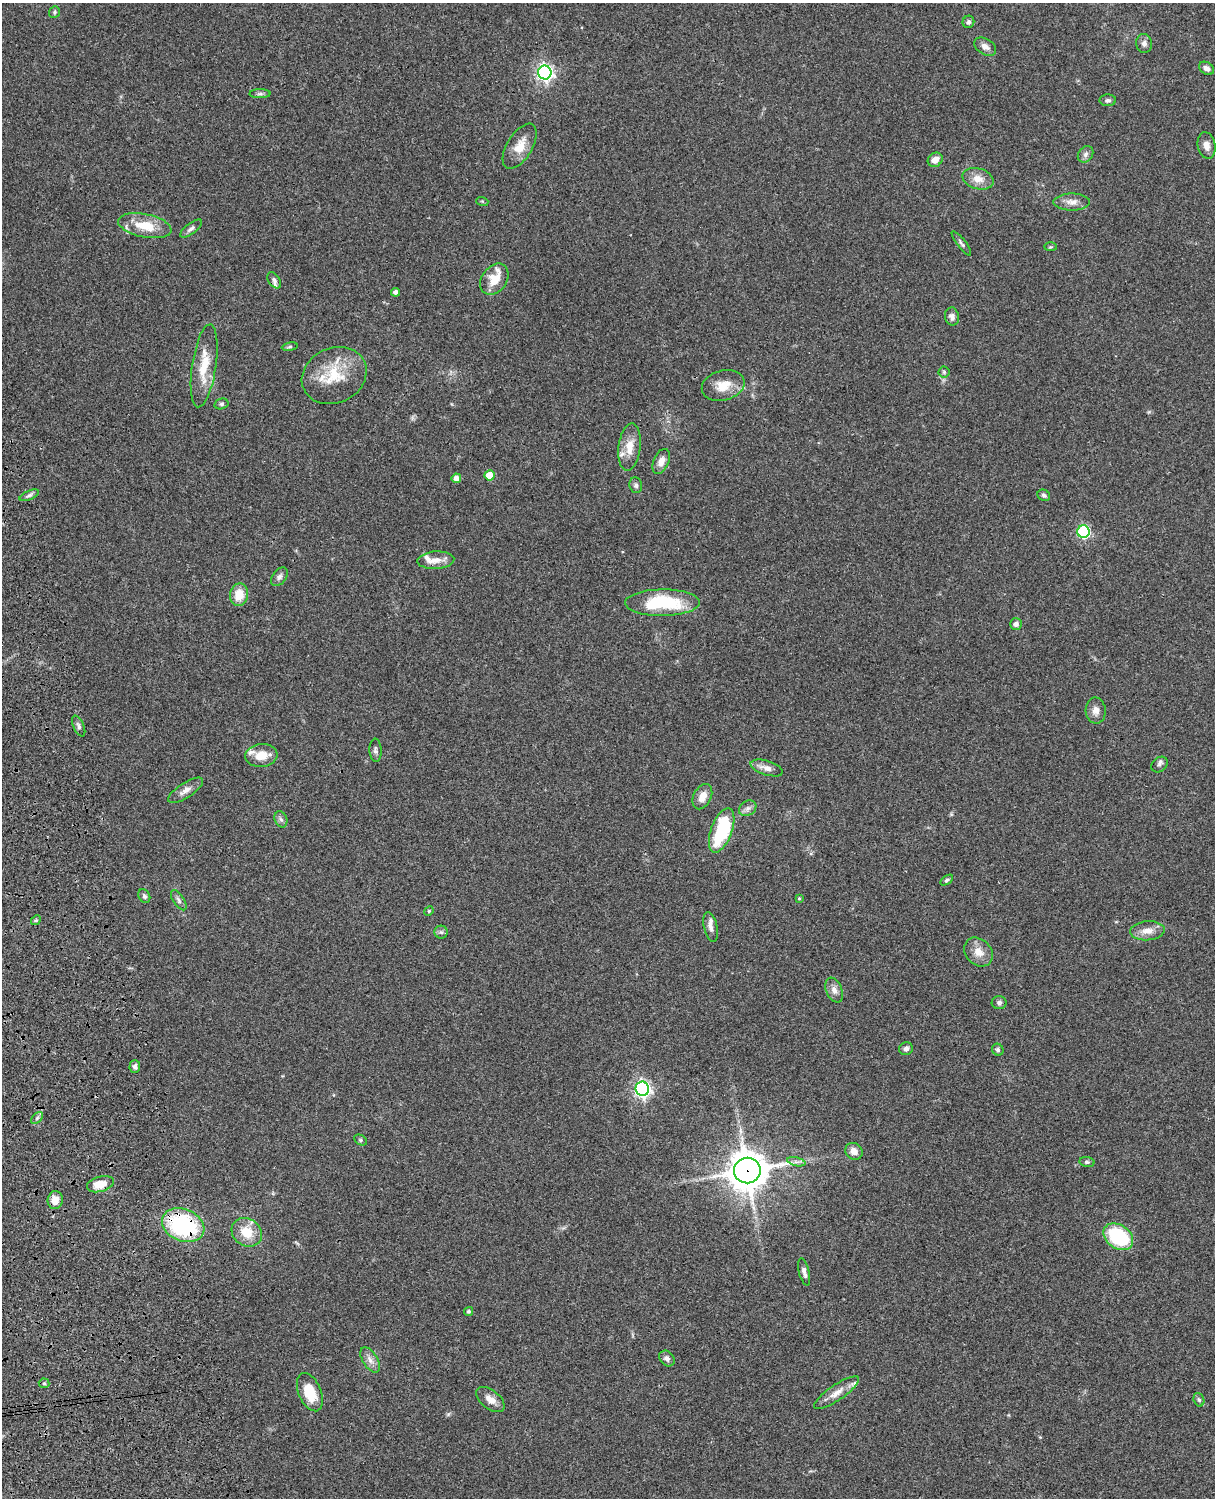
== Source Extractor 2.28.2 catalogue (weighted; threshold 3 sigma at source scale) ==
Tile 7 of 4 x 3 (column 3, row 2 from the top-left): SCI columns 2546-3758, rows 1772-3267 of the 5089 x 4926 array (HDU 1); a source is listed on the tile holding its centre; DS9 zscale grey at full resolution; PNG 1217 x 1500 px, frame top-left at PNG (2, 3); each listed source drawn as its Kron ellipse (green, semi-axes under 4 px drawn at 4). Shown black and unused: <1% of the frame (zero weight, under 3 of 4 exposures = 6% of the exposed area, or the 3 px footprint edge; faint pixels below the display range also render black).
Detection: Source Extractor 2.28.2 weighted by HDU 2 'WHT'; one run over the whole footprint, this tile lists its part. Background 0.0742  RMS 0.0058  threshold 0.0259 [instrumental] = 3 sigma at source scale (4.5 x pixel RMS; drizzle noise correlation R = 1.50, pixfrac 1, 0.05/0.05 arcsec/px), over >= 5 px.
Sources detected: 94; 1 inside a brighter object's white glare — neither listed nor drawn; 4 inside a brighter listed object's ellipse — not listed separately; the other 89 listed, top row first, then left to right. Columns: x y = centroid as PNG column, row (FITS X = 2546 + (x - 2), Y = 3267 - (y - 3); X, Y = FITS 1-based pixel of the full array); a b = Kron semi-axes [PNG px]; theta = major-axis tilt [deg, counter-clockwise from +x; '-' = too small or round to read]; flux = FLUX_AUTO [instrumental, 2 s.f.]
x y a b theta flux
54 12 6 5 - 0.91
968 22 6 5 - 1.4
1144 43 9 8 - 2.6
985 47 12 7 -32 2.9
1206 68 8 6 -32 2.4
545 72 7 6 - 190
260 94 10 4 0 1.4
1108 100 8 6 -2 1.5
1206 145 13 9 -78 3.8
520 146 25 12 58 9.2
1085 154 9 7 54 1.9
935 160 8 6 38 4.2
978 179 16 10 -16 6
482 201 6 4 -18 0.64
1072 202 18 8 0 4.4
145 226 27 11 -11 15
191 228 13 5 37 1.9
961 243 15 4 -52 1.6
1051 247 6 3 0 0.63
494 279 17 12 54 10
274 280 9 5 -57 1.5
396 292 4 4 - 2
952 316 9 7 -78 2.2
290 347 8 4 9 0.94
204 366 42 12 81 16
944 372 5 5 - 0.93
334 375 33 27 25 23
723 385 22 15 15 9.5
221 404 7 5 15 1.2
630 447 24 11 83 9.1
661 461 13 7 68 3.9
490 475 5 5 - 11
456 478 5 5 - 3.5
636 485 8 6 -75 1.6
29 495 10 4 24 1.5
1044 495 6 5 - 1.3
1083 532 6 6 - 77
436 560 18 8 4 5.5
279 577 10 7 53 2.1
239 595 11 9 79 10
662 603 37 13 1 37
1016 624 6 5 - 1.9
1096 711 13 10 -86 3.9
79 726 11 5 -65 1.7
375 750 11 6 -88 1.8
261 755 16 11 5 9.4
1159 764 9 7 40 1.8
767 768 17 7 -17 4.1
186 790 20 7 33 4
702 797 13 8 63 5.4
748 808 9 7 32 2.2
281 819 8 6 -67 1.7
722 830 23 10 70 40
947 880 7 4 33 1.1
144 896 7 5 -61 1.2
799 898 4 3 - 0.51
179 900 11 5 -57 1.8
429 911 5 4 - 0.65
36 920 5 4 - 0.85
711 927 15 6 -76 3.1
1147 931 17 9 5 5.7
441 932 6 6 - 1.3
978 952 16 12 -45 6.6
834 990 13 8 -68 3.3
999 1002 7 6 - 1.4
906 1049 7 6 - 1.8
998 1050 6 5 - 1.3
135 1066 6 5 - 1.9
642 1089 7 6 - 180
37 1118 7 4 46 1.1
361 1140 7 5 -28 0.97
854 1151 9 8 - 4.2
796 1162 9 4 -13 1.5
1087 1162 7 5 -9 1.1
747 1171 13 13 - 1400
100 1184 14 7 14 8.4
55 1200 9 7 83 5.3
183 1225 22 16 -21 63
247 1232 16 13 -37 12
1118 1237 16 11 -34 44
804 1272 14 5 -76 2.6
469 1311 5 4 - 0.96
667 1358 9 6 -48 2.2
370 1360 14 7 -58 3.7
44 1383 5 5 - 0.85
310 1392 20 11 -67 15
837 1393 26 7 34 6.4
490 1399 16 9 -37 4.9
1199 1400 7 5 -72 1.1
Overlapping masked pixels (flux is a lower limit): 2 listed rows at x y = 747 1171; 183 1225